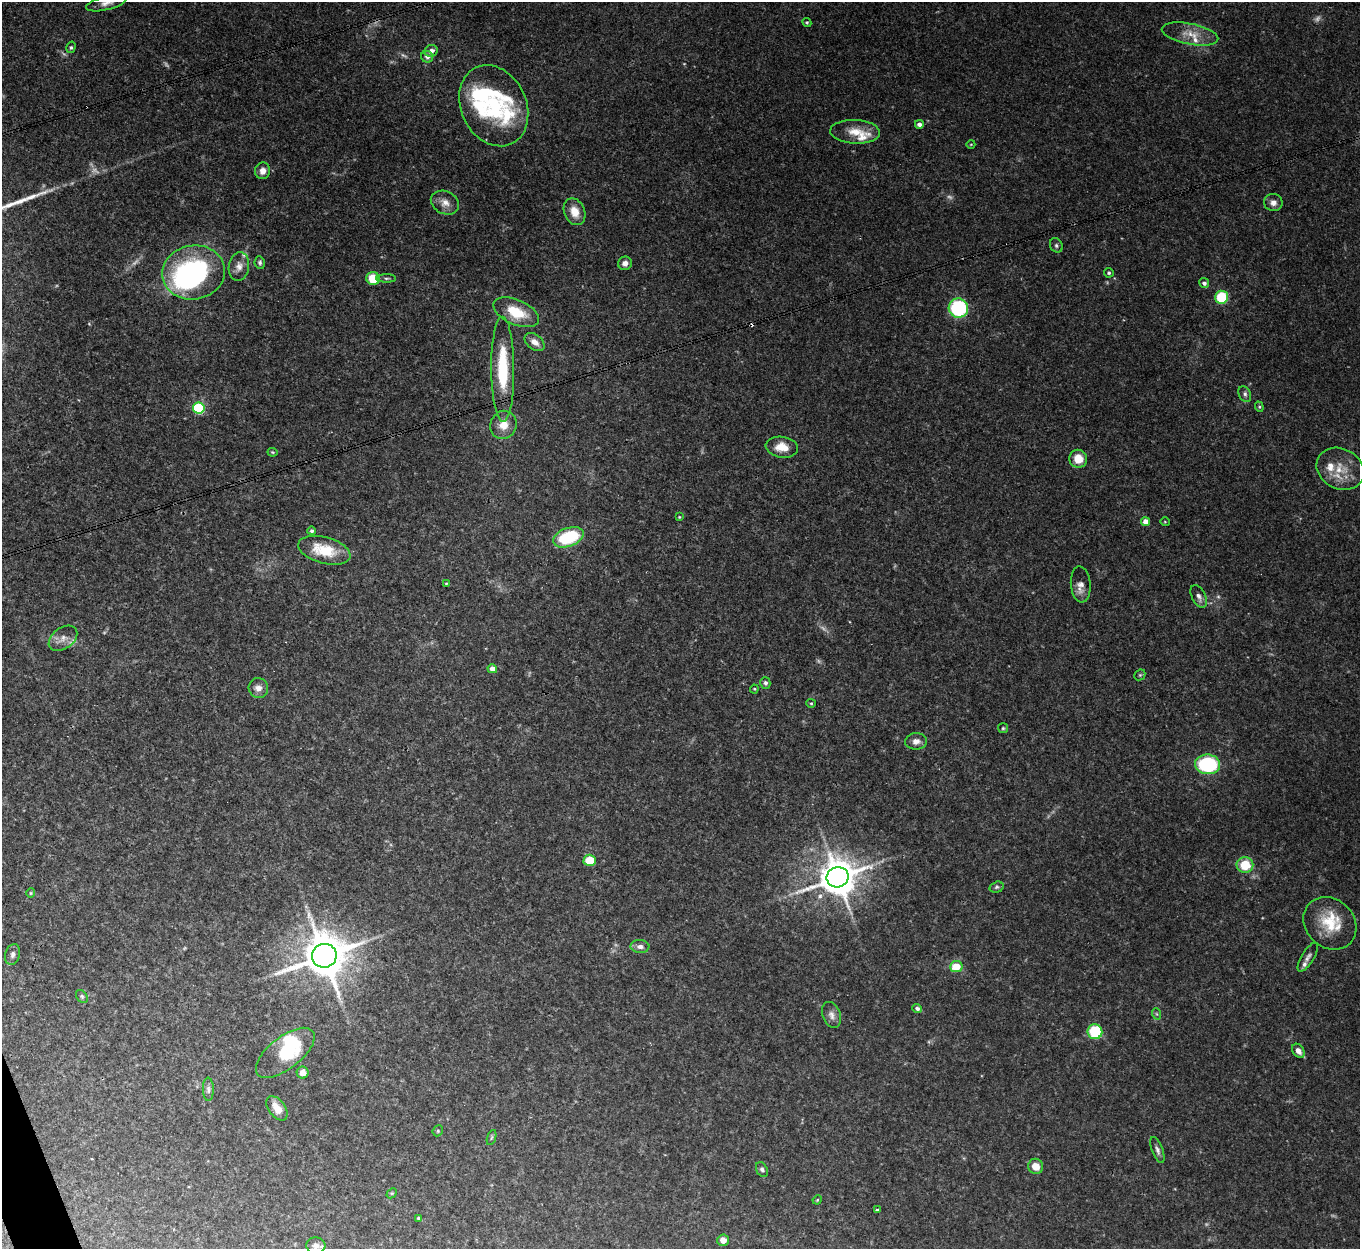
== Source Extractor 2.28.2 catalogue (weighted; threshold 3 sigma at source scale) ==
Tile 7 of 4 x 4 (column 3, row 2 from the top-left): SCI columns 2715-4072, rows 2645-3891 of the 5431 x 5414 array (HDU 1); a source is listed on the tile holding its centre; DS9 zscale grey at full resolution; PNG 1362 x 1251 px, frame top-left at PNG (2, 2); each listed source drawn as its Kron ellipse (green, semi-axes under 4 px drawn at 4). Shown black and unused: <1% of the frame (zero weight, under 3 of 4 exposures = <1% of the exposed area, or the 3 px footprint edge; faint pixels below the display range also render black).
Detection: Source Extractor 2.28.2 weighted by HDU 2 'WHT'; one run over the whole footprint, this tile lists its part. Background 0.0749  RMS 0.0065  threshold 0.0291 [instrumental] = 3 sigma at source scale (4.5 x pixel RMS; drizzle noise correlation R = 1.50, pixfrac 1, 0.05/0.05 arcsec/px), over >= 5 px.
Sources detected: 113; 9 too faint to see at this stretch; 3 inside a brighter object's white glare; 2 cosmic-ray / hot-pixel residue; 1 long thin detection or spike segment (spike, bleed or trail) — neither listed nor drawn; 11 inside a brighter listed object's ellipse — not listed separately; the other 87 listed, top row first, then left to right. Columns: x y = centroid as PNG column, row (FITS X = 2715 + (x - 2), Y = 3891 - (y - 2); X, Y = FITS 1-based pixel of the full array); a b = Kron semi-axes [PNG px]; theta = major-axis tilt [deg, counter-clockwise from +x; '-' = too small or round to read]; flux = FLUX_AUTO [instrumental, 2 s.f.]
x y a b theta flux
106 3 21 7 14 4.4
807 22 5 4 - 0.85
1190 34 29 10 -11 10
71 47 6 4 74 1
431 51 6 6 - 4.3
427 57 6 5 - 2.3
494 106 42 32 -64 56
919 124 4 4 - 2.8
855 132 25 12 -3 11
971 144 4 3 - 0.46
263 171 8 7 - 4.4
1273 202 9 8 - 3.7
445 203 15 11 -27 5.9
575 212 14 10 -67 8.8
1056 245 7 6 - 1.6
260 262 6 5 - 1.4
625 263 7 6 - 3.3
239 266 14 10 82 5
193 272 31 27 10 97
1109 273 5 4 - 1.3
386 278 10 3 0 1.3
373 279 7 6 - 18
1204 283 5 5 - 1.7
1222 297 6 6 - 31
958 308 10 9 - 60
516 312 24 12 -23 21
535 342 11 7 -38 4.8
503 369 52 11 -90 38
1245 394 8 6 -64 1.7
1259 407 5 4 - 0.85
199 408 6 5 - 60
503 425 14 13 - 8.4
782 447 16 10 -8 9.1
272 452 5 3 - 0.66
1078 459 9 9 - 9.6
1340 469 25 20 -27 15
679 517 3 3 - 0.55
1146 521 4 4 - 5
1165 522 5 3 - 0.49
312 531 4 4 - 1.2
568 537 16 9 21 41
324 550 27 13 -15 22
446 584 4 3 - 0.63
1081 584 18 10 -85 5
1199 596 12 7 -63 3.1
63 638 16 10 37 5.6
492 669 5 4 - 5.6
1140 675 6 5 - 0.86
765 683 6 5 - 1.5
258 688 10 9 - 4.2
754 689 4 4 - 0.65
811 703 5 4 - 0.78
1003 728 5 5 - 0.96
916 741 11 8 3 3.8
1208 764 12 10 -2 53
590 860 6 5 - 15
1245 865 8 8 - 16
838 877 11 10 - 1800
997 887 7 5 16 1.3
31 893 4 4 - 0.7
1330 923 28 24 -44 24
640 947 9 6 -3 3.1
13 954 10 7 74 2.7
324 956 12 12 - 2600
1308 957 16 6 59 2.7
956 966 6 5 - 14
82 996 7 5 -51 1.2
917 1008 5 4 - 1.8
1157 1014 6 3 -70 0.85
831 1015 13 9 -70 3.7
1095 1032 7 7 - 32
1298 1051 8 5 -57 3.8
285 1053 35 16 38 36
303 1073 6 6 - 4.2
208 1089 11 5 -89 2.1
277 1108 14 8 -52 8.2
438 1131 6 5 - 0.93
492 1138 8 3 71 0.97
1157 1150 14 5 -69 2.4
1036 1166 7 7 - 7.1
762 1170 8 5 -62 1.7
392 1193 6 4 42 0.85
817 1200 5 3 - 0.57
877 1209 3 3 - 1.1
419 1218 4 3 - 1.5
723 1240 6 5 - 4.3
316 1246 9 8 - 3.2
Isophote crosses this tile's border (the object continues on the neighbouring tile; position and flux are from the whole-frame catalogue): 1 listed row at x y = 106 3